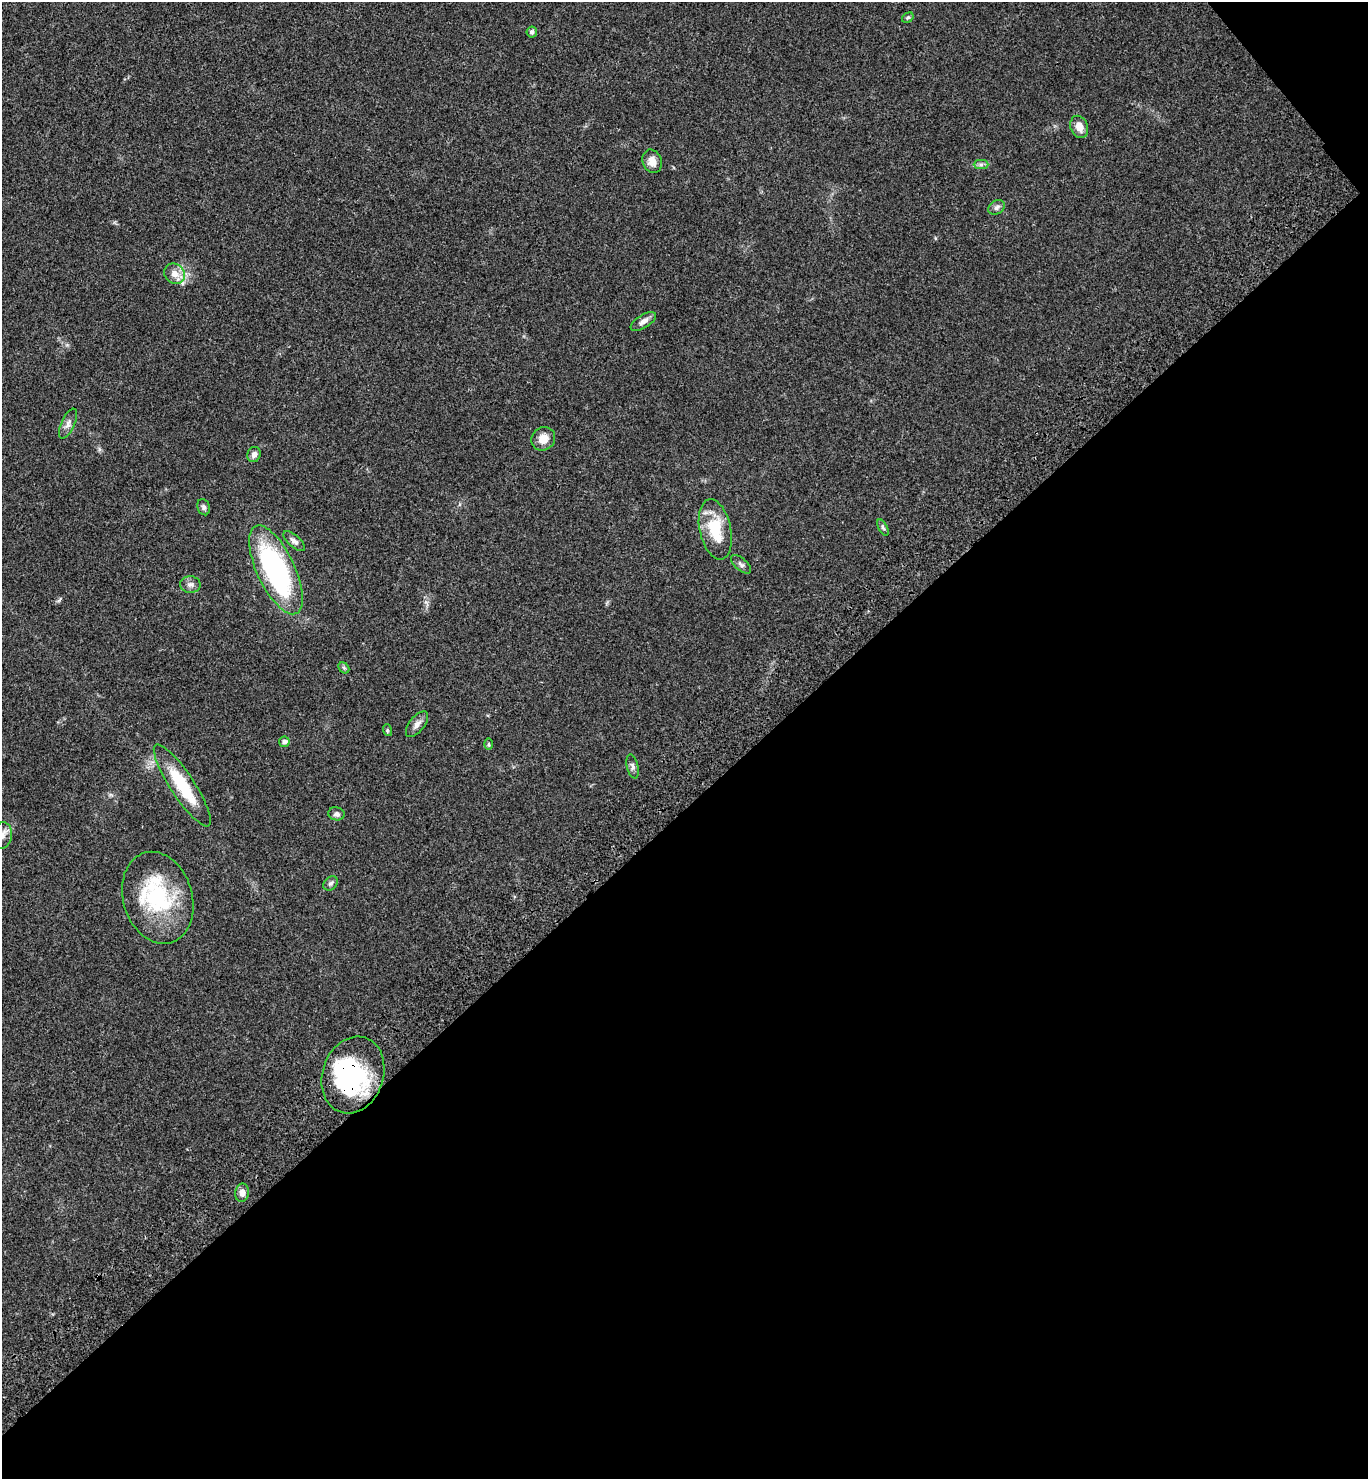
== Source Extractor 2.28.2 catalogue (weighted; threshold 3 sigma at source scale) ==
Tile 12 of 4 x 4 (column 4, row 3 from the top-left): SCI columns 4483-5848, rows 1577-3053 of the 6092 x 6110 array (HDU 1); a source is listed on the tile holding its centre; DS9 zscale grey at full resolution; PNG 1370 x 1481 px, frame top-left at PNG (2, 2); each listed source drawn as its Kron ellipse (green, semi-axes under 4 px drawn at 4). Shown black and unused: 46% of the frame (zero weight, under 3 of 4 exposures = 6% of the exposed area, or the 3 px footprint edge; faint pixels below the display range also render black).
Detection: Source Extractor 2.28.2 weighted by HDU 2 'WHT'; one run over the whole footprint, this tile lists its part. Background 0.0616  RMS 0.0057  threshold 0.0256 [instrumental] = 3 sigma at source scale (4.5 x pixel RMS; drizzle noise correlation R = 1.50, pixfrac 1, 0.05/0.05 arcsec/px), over >= 5 px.
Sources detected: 34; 2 inside a brighter object's white glare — neither listed nor drawn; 1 inside a brighter listed object's ellipse — not listed separately; the other 31 listed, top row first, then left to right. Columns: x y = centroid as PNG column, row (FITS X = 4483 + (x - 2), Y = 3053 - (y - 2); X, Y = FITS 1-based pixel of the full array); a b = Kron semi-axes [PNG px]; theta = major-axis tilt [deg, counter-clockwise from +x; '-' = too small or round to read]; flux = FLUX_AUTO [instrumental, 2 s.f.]
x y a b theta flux
908 18 6 4 32 0.88
532 32 5 5 - 1.5
1079 127 11 8 -69 5.1
652 161 12 9 -67 4.7
981 165 7 4 1 1.3
996 207 9 6 36 1.9
174 274 11 9 -40 4.9
643 321 14 6 32 2.8
68 424 16 7 65 2.9
543 439 12 11 - 6.1
254 454 8 6 68 2.2
204 507 8 6 -72 1.3
883 528 9 4 -62 1.1
715 529 31 15 -78 20
294 541 13 6 -41 2.5
741 564 12 6 -41 1.8
276 570 48 19 -65 110
190 584 10 8 0 2.4
344 668 6 4 -44 0.89
417 724 15 7 52 3
387 730 6 4 -72 0.6
284 742 5 5 - 1.7
488 744 6 4 -89 0.72
633 766 12 5 -77 1.7
182 786 48 12 -57 27
336 814 8 6 -13 1.8
2 836 14 10 76 4.3
331 883 8 6 44 1.4
158 898 47 34 -73 49
353 1075 39 30 71 68
242 1193 9 7 80 3.2
Overlapping masked pixels (flux is a lower limit): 1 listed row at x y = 353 1075
Isophote crosses this tile's border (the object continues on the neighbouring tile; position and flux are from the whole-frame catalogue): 1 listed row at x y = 2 836